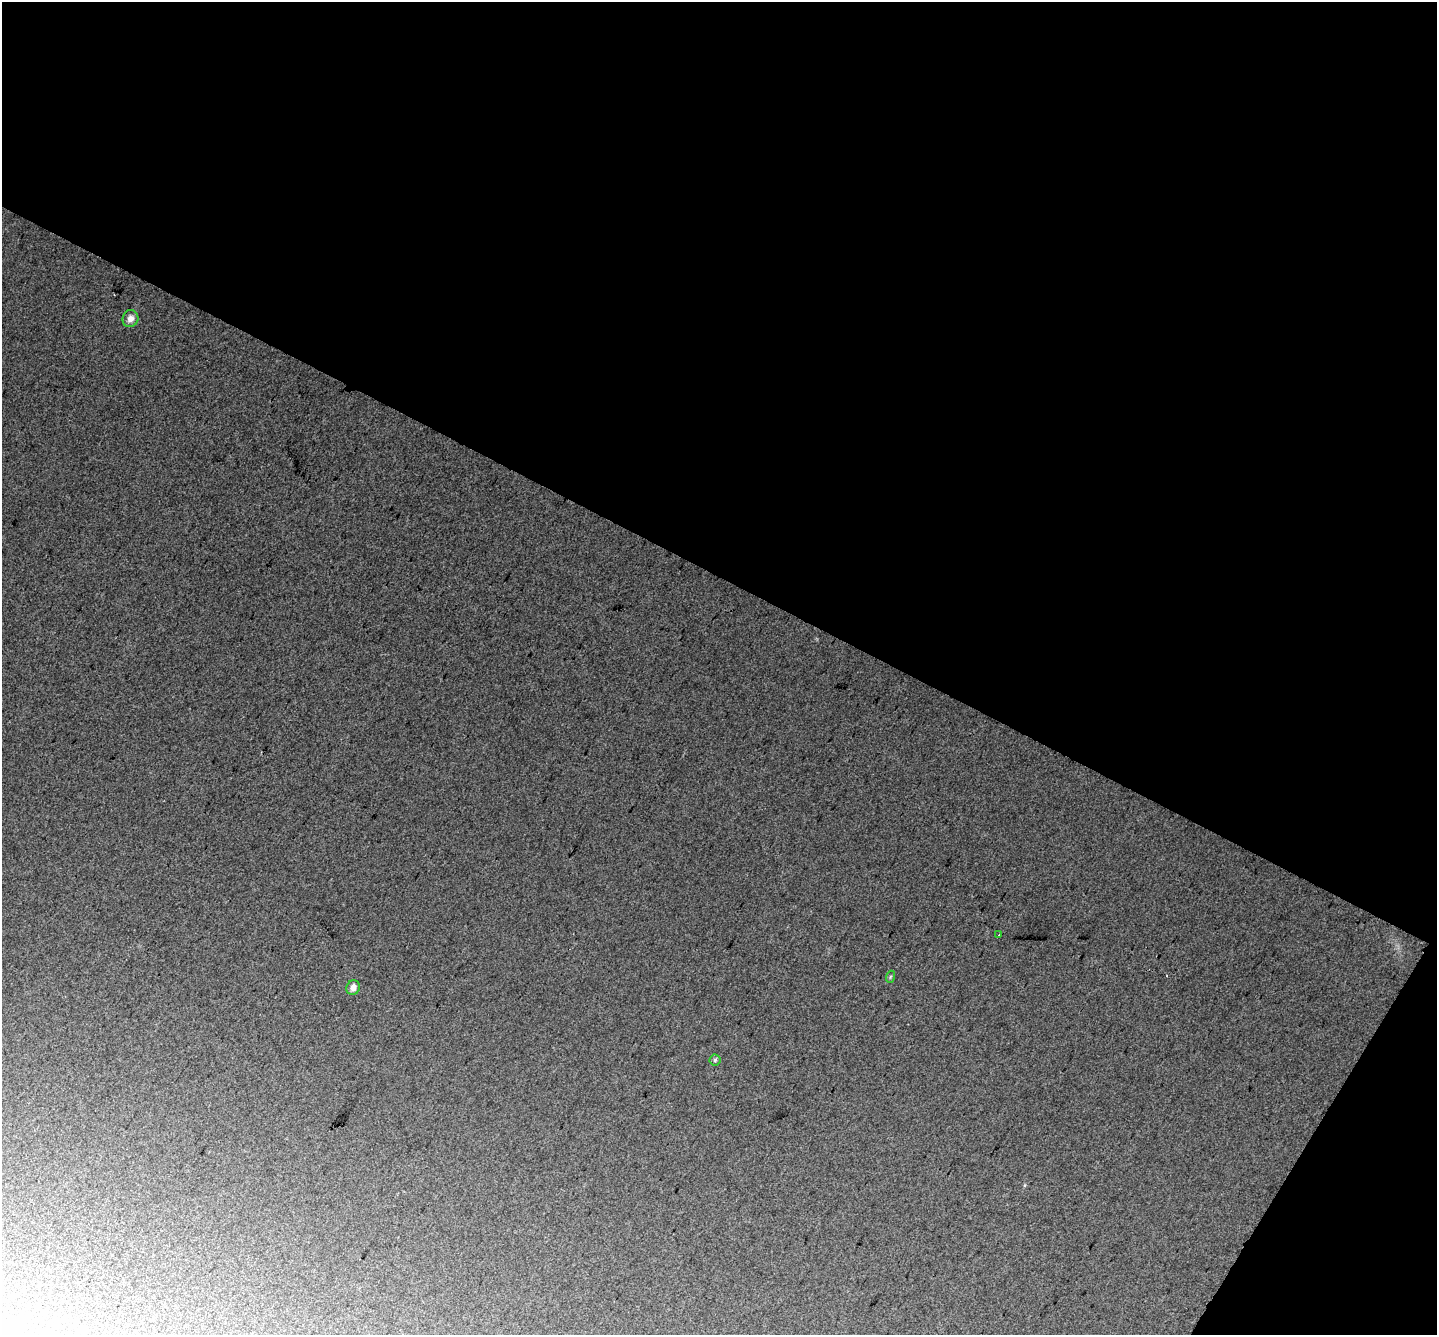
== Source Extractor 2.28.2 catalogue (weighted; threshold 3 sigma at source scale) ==
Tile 2 of 2 x 2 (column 2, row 1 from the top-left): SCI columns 1437-2871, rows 1467-2799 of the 2872 x 2913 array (HDU 1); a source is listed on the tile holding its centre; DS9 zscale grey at full resolution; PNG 1439 x 1337 px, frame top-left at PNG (2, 2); each listed source drawn as its Kron ellipse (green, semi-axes under 4 px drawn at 4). Shown black and unused: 46% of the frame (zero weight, under 2 of 3 exposures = <1% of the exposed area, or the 3 px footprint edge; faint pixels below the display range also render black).
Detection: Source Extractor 2.28.2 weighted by HDU 2 'WHT'; one run over the whole footprint, this tile lists its part. Background 0.276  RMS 0.12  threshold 0.526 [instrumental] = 3 sigma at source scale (4.5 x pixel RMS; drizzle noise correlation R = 1.50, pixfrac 1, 0.0396/0.0396 arcsec/px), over >= 5 px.
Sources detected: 6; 1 cosmic-ray / hot-pixel residue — neither listed nor drawn; the other 5 listed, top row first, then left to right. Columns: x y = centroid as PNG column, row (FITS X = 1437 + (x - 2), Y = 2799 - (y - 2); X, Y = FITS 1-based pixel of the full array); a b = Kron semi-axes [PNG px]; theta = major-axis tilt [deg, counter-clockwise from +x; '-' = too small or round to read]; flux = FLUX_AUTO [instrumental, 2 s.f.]
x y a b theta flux
130 319 9 8 - 69
999 935 2 2 - 8.5
890 977 6 4 71 13
353 987 7 6 - 67
715 1060 5 5 - 20